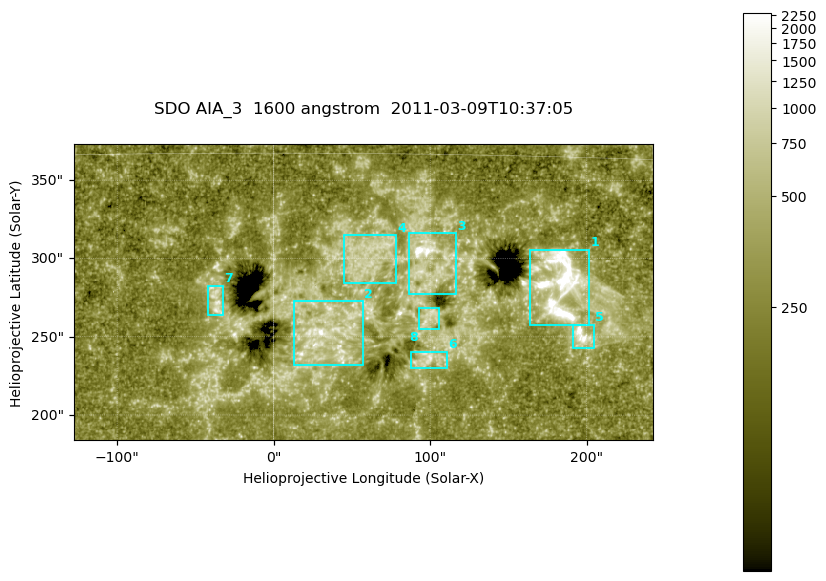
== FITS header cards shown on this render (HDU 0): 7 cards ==
TELESCOP= 'SDO     '           /
INSTRUME= 'AIA_3   '           /
WAVELNTH=                 1600 /
WAVEUNIT= 'angstrom'           /
DATE-OBS= '2011-03-09T10:37:05.127' /
CTYPE1  = 'HPLN-TAN'           /
CTYPE2  = 'HPLT-TAN'           /

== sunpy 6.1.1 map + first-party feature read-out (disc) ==
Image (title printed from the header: SDO AIA_3  1600 angstrom  2011-03-09T10:37:05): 607 x 311 px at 0.609 arcsec/px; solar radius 966 arcsec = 1586 px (partial field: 2.4% of the solar disc is inside the frame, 100% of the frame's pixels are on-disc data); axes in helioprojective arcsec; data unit not stated in the header (colour bar unlabelled)
Pointing: header CRPIX1/2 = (2052.59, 2044.23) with CRVAL1/2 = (0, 0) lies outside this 607 x 311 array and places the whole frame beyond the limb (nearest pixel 1.42 R_sun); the SolarSoft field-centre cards XCEN/YCEN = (57.19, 278.6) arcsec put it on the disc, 1818 arcsec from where CRPIX/CRVAL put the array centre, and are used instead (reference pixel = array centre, CRVAL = XCEN/YCEN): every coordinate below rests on XCEN/YCEN
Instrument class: DISC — disc imager (sunpy class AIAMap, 1600 A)
Bright regions (active regions / flare kernels): reference = the on-disc median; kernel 5 px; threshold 5 sigma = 463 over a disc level ~267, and >= 1.15x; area >= 188 px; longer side >= 4 px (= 2.4 arcsec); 8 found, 8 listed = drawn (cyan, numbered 1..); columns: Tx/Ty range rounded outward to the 2 arcsec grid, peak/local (2 s.f.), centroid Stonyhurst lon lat
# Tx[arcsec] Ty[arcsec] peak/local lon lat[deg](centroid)
1 162..202 256..306 20 +11 +10
2 12..58 232..274 8.5 +2 +8
3 86..118 276..316 15 +6 +11
4 44..78 284..316 4 +4 +11
5 190..206 242..258 12 +12 +8
6 88..112 230..242 5.1 +6 +7
7 -42..-32 262..284 5.5 -2 +9
8 92..106 254..270 4.1 +6 +8